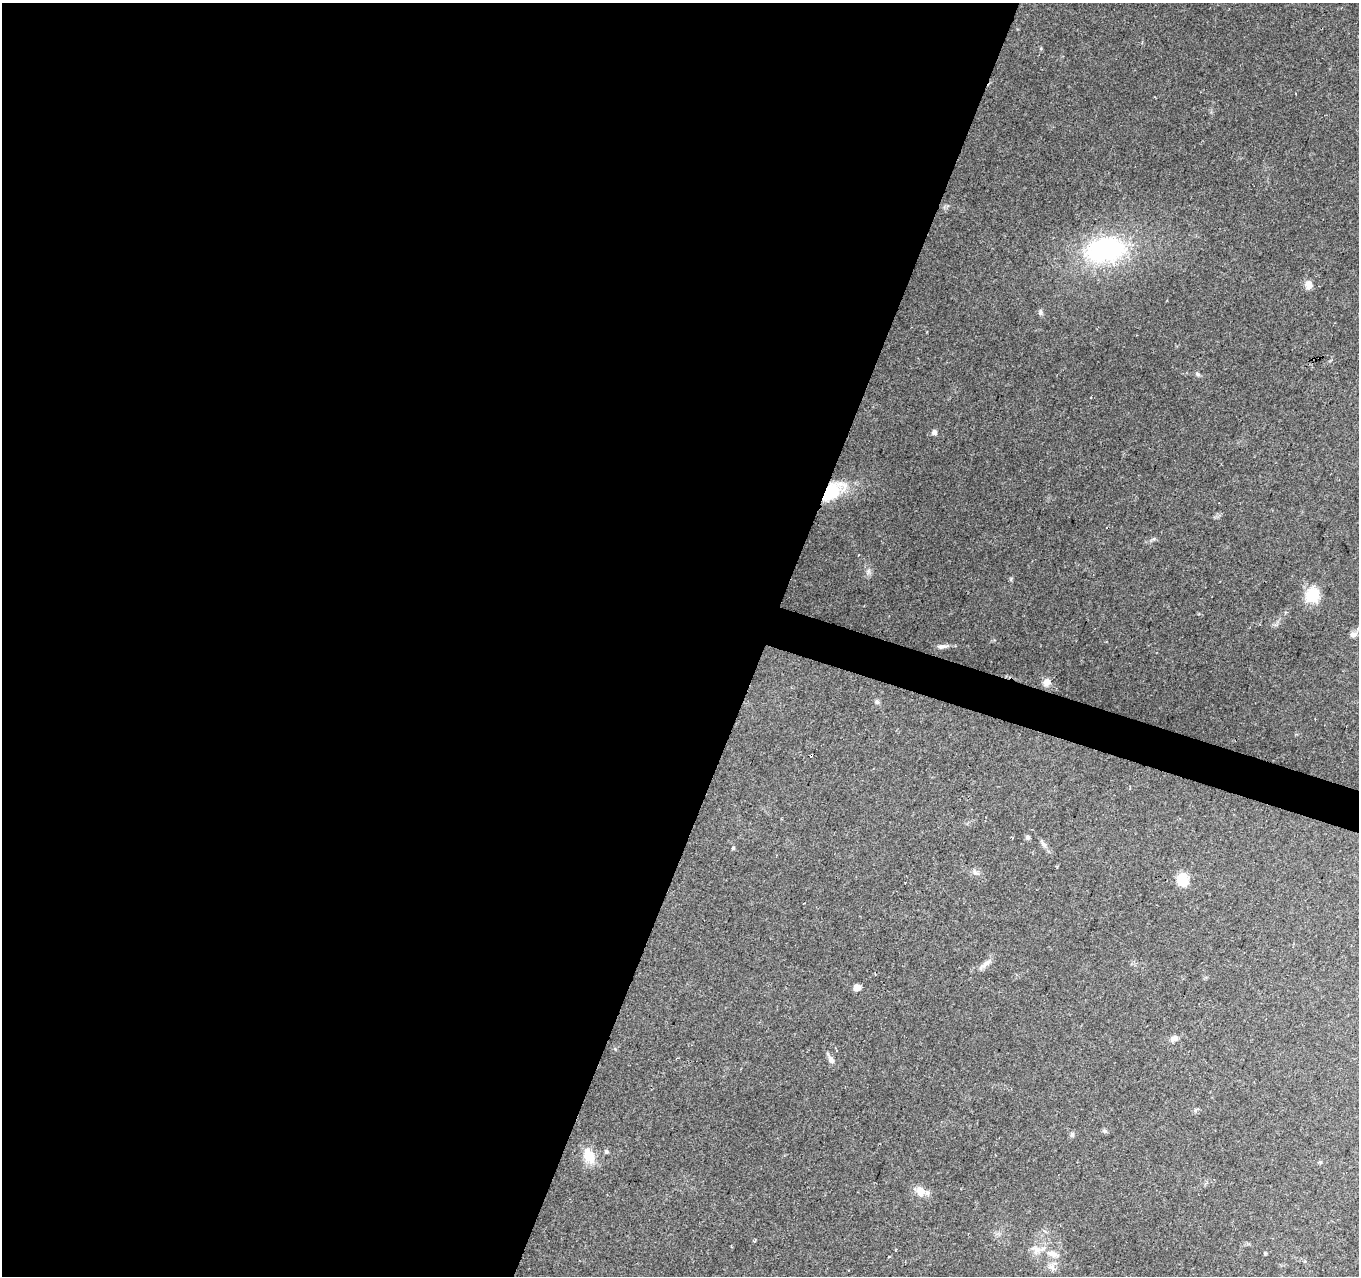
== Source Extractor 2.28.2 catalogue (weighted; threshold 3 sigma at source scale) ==
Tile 5 of 4 x 4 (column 1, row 2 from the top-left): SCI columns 1-1357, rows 2763-4036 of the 5438 x 5590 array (HDU 1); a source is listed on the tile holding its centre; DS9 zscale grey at full resolution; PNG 1361 x 1278 px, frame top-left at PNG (2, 3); no overlay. Shown black and unused: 58% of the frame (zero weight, under 2 of 3 exposures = <1% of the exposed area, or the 3 px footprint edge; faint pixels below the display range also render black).
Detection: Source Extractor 2.28.2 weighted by HDU 2 'WHT'; one run over the whole footprint, this tile lists its part. Background 0.131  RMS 0.0071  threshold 0.0318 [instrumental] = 3 sigma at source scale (4.5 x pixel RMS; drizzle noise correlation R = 1.50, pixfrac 1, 0.0396/0.0396 arcsec/px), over >= 5 px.
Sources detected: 32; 3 cosmic-ray / hot-pixel residue — not listed; the other 29 listed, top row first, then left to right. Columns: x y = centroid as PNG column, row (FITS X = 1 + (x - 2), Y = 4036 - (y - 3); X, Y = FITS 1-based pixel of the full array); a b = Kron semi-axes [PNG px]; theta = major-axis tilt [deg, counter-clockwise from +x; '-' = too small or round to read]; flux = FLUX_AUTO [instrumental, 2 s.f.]
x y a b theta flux
1105 250 44 27 10 100
1309 285 10 8 -71 5.5
1040 312 8 6 -82 1.7
1198 374 7 5 -27 1.5
934 432 5 5 - 3.5
832 491 31 15 38 30
1312 595 15 15 - 19
1353 634 10 7 0 3.1
942 646 17 6 4 3.3
1047 682 9 8 - 4.1
877 702 7 5 -73 1.5
1027 837 5 4 - 2
1043 844 13 5 -50 2.6
733 848 5 4 - 0.74
976 873 12 5 -20 2.5
1182 880 13 12 - 13
905 883 3 2 - 0.54
986 963 17 6 39 4.2
857 988 5 5 - 10
1174 1038 10 7 24 3.5
831 1060 10 7 -67 2.9
1104 1131 7 5 -20 1.2
1072 1135 7 6 - 1.7
606 1152 5 5 - 1.5
589 1156 23 14 -65 12
920 1191 14 11 -78 7.4
754 1241 3 3 - 0.98
1265 1253 4 4 - 0.7
1052 1254 20 8 -15 8.1
Overlapping masked pixels (flux is a lower limit): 1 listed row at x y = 832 491
Unlisted compact peaks at least as high as the median listed source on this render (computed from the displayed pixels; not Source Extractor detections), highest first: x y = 868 572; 1153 539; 1011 579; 1041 48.